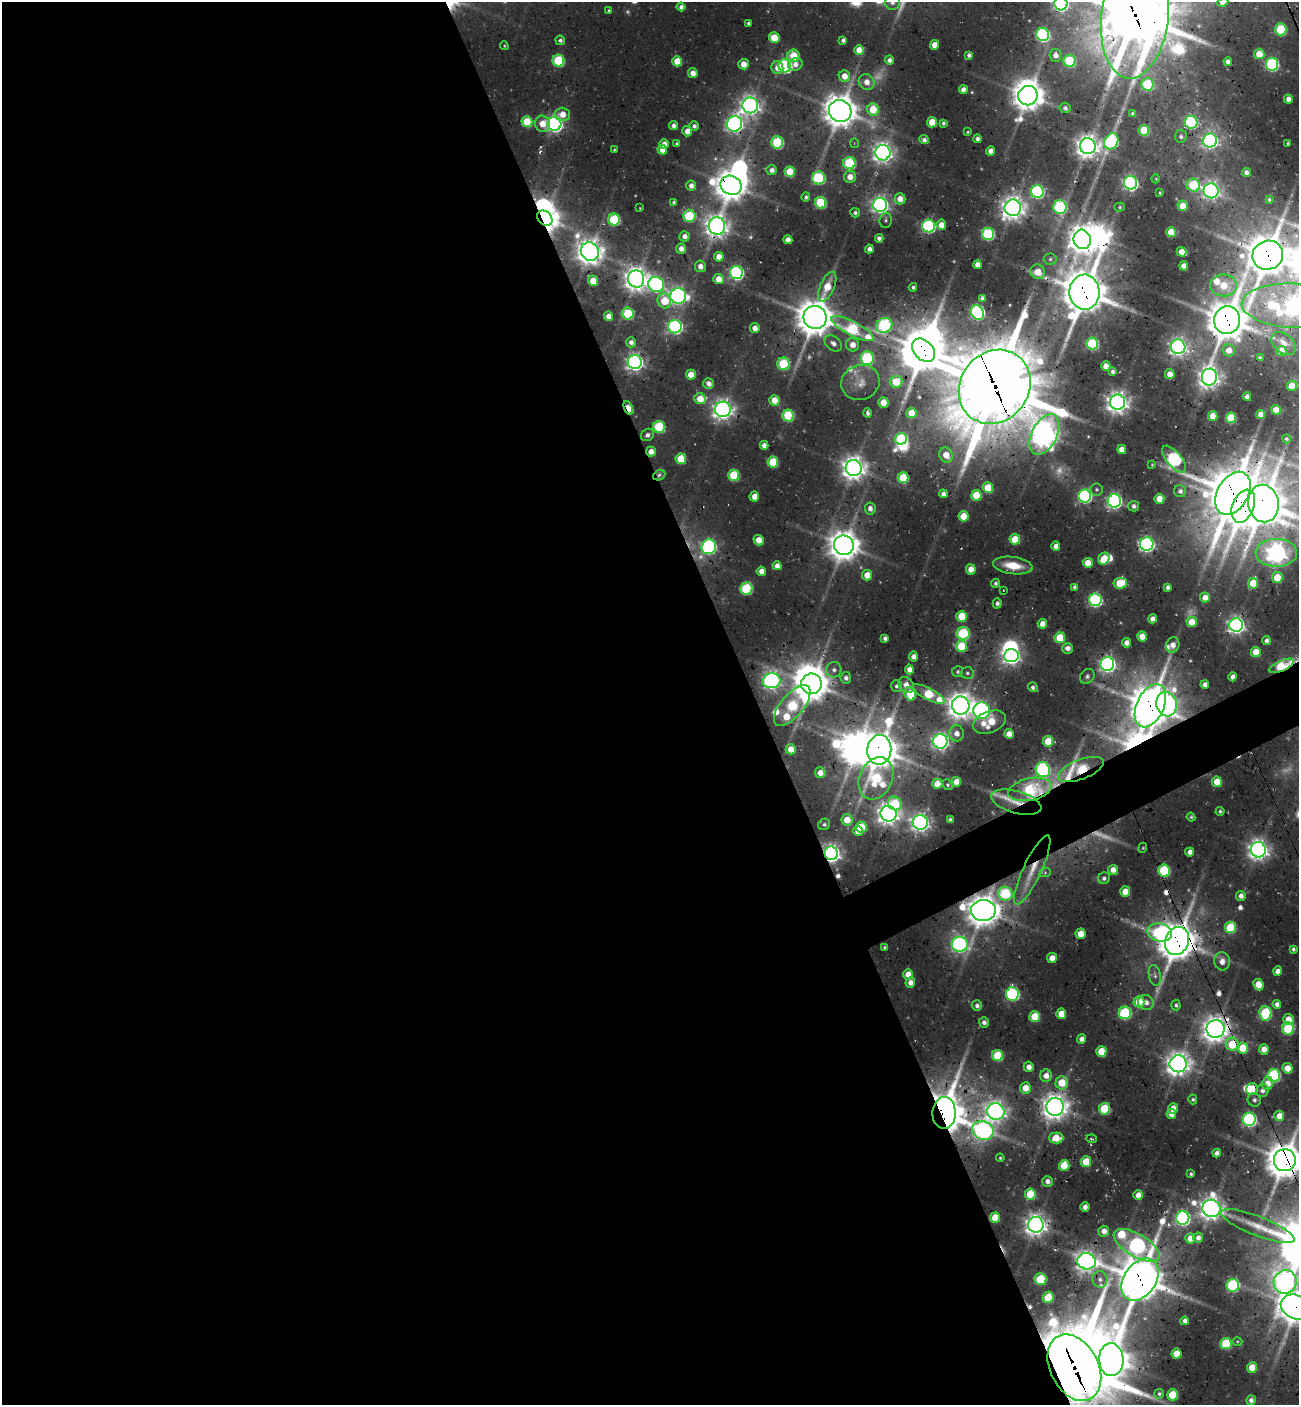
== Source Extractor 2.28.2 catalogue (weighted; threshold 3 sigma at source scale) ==
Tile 9 of 4 x 4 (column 1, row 3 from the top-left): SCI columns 214-1510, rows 1472-2874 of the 5672 x 5741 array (HDU 1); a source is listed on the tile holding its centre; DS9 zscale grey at full resolution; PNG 1301 x 1407 px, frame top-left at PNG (2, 2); each listed source drawn as its Kron ellipse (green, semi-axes under 4 px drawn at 4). Shown black and unused: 60% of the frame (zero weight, under 3 of 4 exposures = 8% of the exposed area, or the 3 px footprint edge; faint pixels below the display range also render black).
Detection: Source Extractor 2.28.2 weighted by HDU 2 'WHT'; one run over the whole footprint, this tile lists its part. Background 0.0363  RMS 0.0049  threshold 0.0219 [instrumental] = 3 sigma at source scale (4.5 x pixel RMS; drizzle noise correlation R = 1.50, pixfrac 1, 0.0396/0.0396 arcsec/px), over >= 5 px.
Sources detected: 449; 15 too faint to see at this stretch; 14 inside a brighter object's white glare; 5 cosmic-ray / hot-pixel residue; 2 long thin detections or spike segments (spike, bleed or trail) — neither listed nor drawn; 5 inside a brighter listed object's ellipse — not listed separately; the other 408 listed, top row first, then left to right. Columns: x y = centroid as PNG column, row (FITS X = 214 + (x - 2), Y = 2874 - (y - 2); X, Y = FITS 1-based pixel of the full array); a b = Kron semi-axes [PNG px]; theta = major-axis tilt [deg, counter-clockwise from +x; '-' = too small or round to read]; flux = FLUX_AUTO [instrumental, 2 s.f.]
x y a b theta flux
892 2 7 7 - 2.5
1223 2 5 4 - 2.8
1061 4 7 6 - 140
681 7 4 4 - 2.4
609 11 4 3 - 1
1135 16 63 33 83 3800
748 23 3 3 - 1.1
1281 29 6 6 - 41
1043 35 6 6 - 93
774 38 5 5 - 15
560 40 5 4 - 1.8
843 40 4 4 - 1.7
934 45 5 4 - 6
504 46 4 4 - 0.56
859 50 5 5 - 7.1
1259 54 5 5 - 13
969 55 4 4 - 1.8
1055 55 6 6 - 3.3
793 56 6 6 - 19
889 60 5 4 - 2.5
558 61 6 6 - 44
677 61 5 5 - 12
1069 61 6 6 - 40
1228 62 4 4 - 2.9
744 64 5 5 - 7.4
795 64 7 6 - 3.5
1272 64 6 6 - 95
785 66 6 6 - 100
777 68 6 6 - 5.4
693 73 5 4 - 4.8
844 76 6 5 - 7.1
867 82 8 7 - 5.6
1147 84 6 6 - 43
963 90 4 4 - 4.2
1028 96 10 9 - 950
1288 99 4 4 - 3.5
750 105 8 7 - 360
1065 108 5 5 - 1.3
873 109 6 5 - 16
840 111 11 10 - 1100
562 114 7 6 - 7.1
1133 114 4 4 - 1.9
527 122 5 5 - 25
932 122 5 5 - 14
1191 122 6 6 - 75
943 123 4 3 - 1.3
542 124 8 7 - 8
555 124 7 7 - 230
735 124 8 7 - 240
674 126 4 4 - 2.3
694 126 5 5 - 1.8
1144 130 5 5 - 22
687 131 5 5 - 4.8
968 132 4 3 - 0.62
1181 136 6 6 - 1.6
978 139 4 4 - 1.9
924 140 4 4 - 2.1
1210 140 7 7 - 190
1111 141 8 6 61 83
777 143 6 6 - 45
854 143 5 3 - 0.49
1288 143 3 3 - 0.63
664 144 5 4 - 4.3
677 144 4 4 - 1.5
1088 146 8 8 - 580
614 150 3 3 - 0.59
662 150 5 4 - 5.6
991 151 4 4 - 4.7
883 153 7 7 - 390
849 163 6 6 - 49
772 170 5 5 - 2.5
790 172 5 5 - 17
1246 172 4 4 - 2.6
850 177 6 6 - 6
819 178 6 6 - 58
1156 179 4 3 - 0.49
1131 183 6 6 - 170
731 185 11 9 -29 980
1193 185 7 6 - 39
691 186 5 5 - 3.2
1211 191 7 7 - 240
1037 192 6 6 - 100
1160 193 3 3 - 0.73
806 197 4 4 - 1.5
900 199 5 5 - 5.8
1269 199 3 3 - 0.9
674 202 4 3 - 1.2
821 203 6 5 - 42
880 205 7 7 - 260
1183 206 5 5 - 11
1060 207 7 6 - 72
1120 207 5 4 - 0.8
640 208 3 2 - 0.36
1013 208 8 8 - 580
855 213 5 5 - 1.6
689 216 6 6 - 33
545 218 8 6 -46 800
614 219 6 6 - 40
886 220 7 6 - 1.4
941 225 5 4 - 5.5
717 226 8 8 - 520
928 226 6 6 - 98
1171 232 5 5 - 16
988 234 6 6 - 61
685 236 5 5 - 3.4
879 238 4 4 - 2.1
1082 239 10 8 -74 720
788 240 4 4 - 4.9
681 249 5 5 - 4.2
869 249 4 4 - 2.9
590 252 10 8 -52 700
1182 252 5 5 - 7.3
1268 255 15 14 - 1700
719 257 5 5 - 5.7
1050 259 6 5 - 1.2
977 265 4 4 - 4.5
700 266 6 5 - 3.7
1184 266 4 4 - 5.5
1038 272 7 7 - 7.8
736 273 6 6 - 130
636 279 8 8 - 580
718 279 5 5 - 7.7
593 281 5 5 - 12
656 284 8 7 - 140
1224 285 13 11 -5 15
827 287 16 7 67 15
913 287 4 4 - 1.3
1084 292 17 15 -88 2000
678 296 8 7 - 230
982 298 4 4 - 1.8
664 301 7 6 - 15
1293 306 52 22 -3 440
977 312 7 6 - 110
628 314 6 6 - 30
608 316 5 4 - 4.4
815 317 12 11 - 1400
1227 320 14 13 - 1600
884 325 8 7 - 81
675 327 7 6 - 150
755 328 5 4 - 4.4
852 329 23 7 -27 56
631 342 5 5 - 2.8
833 343 10 7 -38 3.2
1092 344 6 6 - 56
1284 344 14 9 -41 5.9
853 345 7 6 - 5.5
1178 347 7 7 - 260
923 350 13 9 -46 1800
1229 350 6 6 - 5.7
1282 351 5 5 - 10
867 358 7 6 - 61
1260 358 4 3 - 0.97
635 362 7 7 - 250
783 364 6 6 - 36
1106 366 5 4 - 6.1
1112 371 4 3 - 1.6
1170 374 5 5 - 5.6
691 375 5 5 - 8.9
1209 377 8 7 - 420
860 382 19 17 21 9.7
896 382 6 6 - 17
708 384 5 5 - 3.7
1292 386 5 5 - 8.4
995 387 39 34 52 5100
1247 397 4 4 - 3.1
700 399 6 5 - 12
774 400 5 5 - 8.7
883 402 5 5 - 8.3
1118 402 7 7 - 470
628 408 7 4 -65 15
723 409 8 7 - 390
1276 410 5 4 - 11
868 413 5 3 - 1.8
911 413 5 5 - 11
1261 414 4 4 - 5.7
788 415 6 5 - 38
1213 416 5 5 - 9.3
1231 418 5 5 - 29
659 427 6 6 - 48
1044 434 22 12 63 740
648 435 7 6 - 2.1
901 439 6 6 - 50
1286 439 4 4 - 0.96
764 445 4 4 - 3.8
1122 449 4 4 - 6.1
651 452 5 5 - 4.7
946 455 8 6 -63 7.2
681 459 5 5 - 17
1174 459 16 7 -51 100
773 462 5 5 - 24
1152 465 3 3 - 0.47
854 468 8 8 - 600
659 475 6 5 - 1.4
734 475 5 5 - 32
903 478 5 5 - 22
988 488 5 5 - 19
1096 489 6 6 - 1.1
1180 491 6 6 - 2.3
1233 493 23 15 60 2300
943 494 4 4 - 2.8
976 495 5 5 - 16
754 496 5 5 - 5.7
1085 496 6 6 - 110
1159 499 5 5 - 8.8
1114 501 7 6 - 170
1263 504 19 15 -79 1700
1134 506 5 5 - 1.9
1243 506 17 10 68 1700
870 508 6 5 - 3.1
963 516 5 5 - 12
1015 539 5 5 - 16
759 540 5 5 - 7.5
1147 544 7 6 - 170
844 545 10 10 - 950
1056 546 4 4 - 4
709 547 7 7 - 130
1276 553 21 14 1 400
1104 559 6 5 - 15
1088 563 5 5 - 9.6
1013 565 20 8 -8 14
777 566 4 4 - 3.7
971 569 5 5 - 7.8
761 571 5 4 - 4.7
867 575 5 5 - 8.4
1277 577 5 5 - 14
995 583 4 4 - 1.3
1120 583 7 5 6 24
1253 583 5 5 - 13
1075 587 4 4 - 2.1
1168 587 4 4 - 2.1
746 588 6 6 - 50
1003 590 3 3 - 0.52
1205 597 5 5 - 6.1
1095 600 6 6 - 110
997 603 5 4 - 1.6
962 616 5 5 - 21
1153 619 4 4 - 4
1192 622 5 5 - 11
1042 624 5 4 - 6
1236 625 7 7 - 260
963 633 6 6 - 51
1142 637 5 5 - 7.8
885 638 4 4 - 2
1060 638 5 5 - 19
1266 641 4 4 - 2
1127 643 4 4 - 4.3
1173 645 8 6 77 4.2
961 646 6 5 - 24
1068 648 5 5 - 3.7
1256 652 5 5 - 9.7
1011 656 7 6 - 260
913 657 5 5 - 3.5
1107 664 7 7 - 220
1281 666 13 5 25 28
909 669 5 4 - 4.8
834 670 8 7 - 2.4
958 671 6 5 - 1.2
967 673 6 6 - 1.3
1087 676 8 6 48 1.7
1233 677 4 4 - 3.2
846 678 6 5 - 2.4
772 681 9 7 9 240
811 684 10 10 - 1200
906 685 9 7 -46 4.8
1205 685 4 4 - 3.4
896 686 6 5 - 1.5
1033 687 5 4 - 1.6
910 694 6 5 - 21
928 694 18 5 -28 35
1166 704 12 10 -77 240
792 706 25 11 49 66
961 706 9 9 - 730
1150 706 23 13 65 1800
982 711 8 8 - 160
989 722 17 10 21 19
957 733 8 7 - 5
1009 734 5 4 - 5
940 741 7 7 - 220
1048 741 5 5 - 15
791 749 5 5 - 6.8
879 750 15 12 81 1400
1081 769 24 10 21 61
1043 770 8 7 - 110
820 773 5 5 - 5.1
876 778 22 16 66 59
956 782 5 5 - 6.9
1217 782 5 5 - 9.9
937 784 5 5 - 8.9
948 785 5 5 - 1.1
1030 789 22 11 12 45
1016 802 26 11 -16 9.7
895 803 7 6 - 23
1220 811 4 4 - 1.2
888 814 8 7 - 470
1191 817 4 3 - 0.82
847 820 6 5 - 9.8
950 820 4 4 - 2.2
920 822 7 7 - 300
824 824 6 5 - 1.4
861 827 5 5 - 15
858 831 5 4 - 5.8
1143 848 5 4 - 0.63
1258 850 7 7 - 400
1190 852 4 4 - 3.1
831 853 7 6 - 290
1032 870 38 9 65 15
1113 870 5 5 - 5.1
1164 870 6 6 - 48
1045 873 6 4 20 0.8
1104 878 6 5 - 1.7
1125 891 5 5 - 8.5
1005 894 7 7 - 48
1241 896 5 5 - 3
983 910 12 10 -1 1000
1230 927 6 5 - 30
1160 932 12 9 -12 76
1081 934 5 5 - 9.2
1177 941 14 11 68 1600
960 944 8 7 - 190
885 948 3 3 - 1
1293 949 4 3 - 1.1
1052 958 5 5 - 6.6
1222 961 9 8 - 4.4
1278 971 5 4 - 3.8
908 974 5 5 - 6.4
1155 975 11 6 -78 2.2
910 982 5 5 - 3.8
1258 985 6 5 - 8.5
1012 994 6 6 - 100
1139 1002 5 5 - 17
1146 1002 8 7 - 4
1277 1004 4 4 - 2.6
1176 1005 5 5 - 1.3
977 1006 5 5 - 2.2
1125 1013 6 6 - 65
1265 1013 7 6 - 55
1061 1014 5 5 - 9.8
1035 1017 5 5 - 20
1288 1019 5 5 - 7.7
984 1022 5 5 - 2.5
1216 1029 9 9 - 680
1288 1029 6 6 - 43
1082 1039 5 4 - 3.3
1232 1044 7 6 - 25
1243 1048 5 5 - 18
1264 1049 5 5 - 5.4
1101 1051 5 5 - 15
998 1056 5 5 - 28
1178 1064 8 8 - 580
1029 1067 5 5 - 3.5
1287 1068 5 5 - 8.4
1274 1075 6 6 - 78
1046 1076 6 6 - 4.9
1062 1083 7 6 - 15
1268 1083 6 5 - 5.7
1025 1088 5 5 - 8.7
1252 1089 6 5 - 27
1263 1090 6 6 - 2.7
1193 1099 5 4 - 1
1254 1100 7 6 - 2
1055 1107 9 8 - 700
1173 1108 5 5 - 4.4
1105 1109 6 5 - 31
996 1111 9 8 - 390
944 1113 16 11 89 1600
1171 1114 5 5 - 5.1
1279 1116 5 5 - 6.3
1249 1119 6 6 - 120
983 1130 11 9 -23 210
1056 1138 7 5 0 13
1092 1139 5 3 - 0.74
1217 1153 4 4 - 2.5
1000 1158 4 4 - 0.79
1285 1160 11 11 - 1500
1086 1162 5 5 - 15
1064 1165 5 5 - 17
1191 1174 3 3 - 0.95
1047 1181 5 5 - 2.7
1030 1194 5 5 - 20
1138 1195 5 5 - 5.2
1085 1207 4 4 - 3.4
1211 1208 9 8 - 520
995 1217 5 5 - 13
1183 1218 7 6 - 160
1036 1225 8 7 - 470
1258 1226 39 9 -21 13
1104 1231 5 5 - 4.5
1190 1238 5 5 - 5.7
1198 1238 5 5 - 3
1137 1245 26 11 -31 180
1087 1261 9 8 - 410
1040 1279 6 6 - 31
1100 1279 8 7 - 2.8
1140 1280 23 16 56 2200
1285 1282 12 11 - 270
1233 1285 6 6 - 73
1048 1297 5 5 - 23
1296 1307 16 12 -21 1200
1185 1321 4 4 - 2.2
1237 1341 5 3 - 0.63
1226 1343 5 5 - 32
1177 1354 5 5 - 11
1111 1360 16 12 -87 880
1252 1367 5 5 - 11
1074 1368 35 24 -63 5200
1159 1394 5 5 - 1.2
1172 1395 5 5 - 23
1251 1400 5 5 - 2.3
Overlapping masked pixels (flux is a lower limit): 54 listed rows (the first 20) at x y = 1135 16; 1028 96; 731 185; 1013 208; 545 218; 717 226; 1268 255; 1084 292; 1293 306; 1227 320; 884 325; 923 350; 1209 377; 995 387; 628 408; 651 452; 659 475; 903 478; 1233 493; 1263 504
Isophote crosses this tile's border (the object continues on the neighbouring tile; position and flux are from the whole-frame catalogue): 13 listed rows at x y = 892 2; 1223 2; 1061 4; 1135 16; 1268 255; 1293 306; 1263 504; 1276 553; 1281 666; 1285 1160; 1285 1282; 1296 1307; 1074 1368